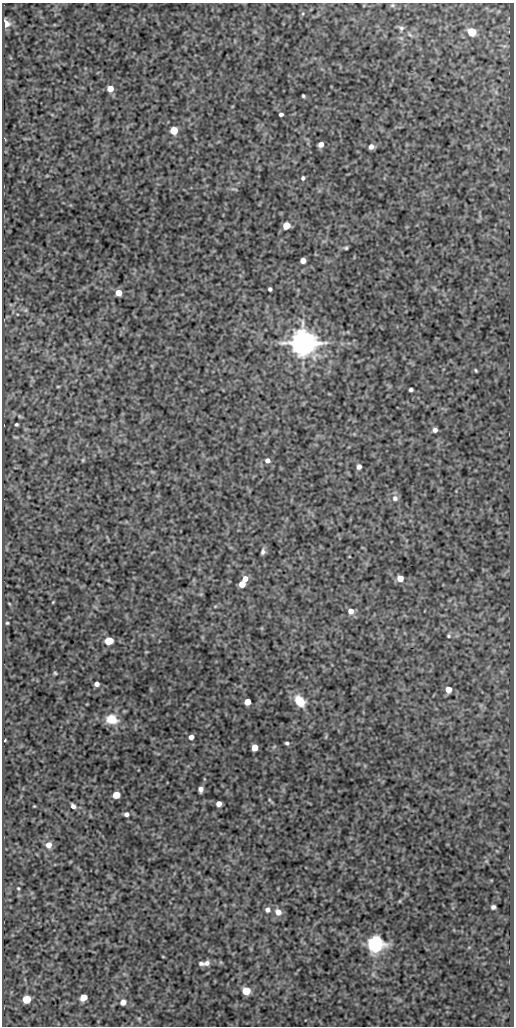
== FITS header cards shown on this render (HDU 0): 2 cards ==
NAXIS1  =                  512
NAXIS2  =                 1024

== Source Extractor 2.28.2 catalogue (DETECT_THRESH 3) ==
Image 512 x 1024 px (HDU 0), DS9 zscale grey, 1 PNG px = 1 image px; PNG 516 x 1028 px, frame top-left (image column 1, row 1024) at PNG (2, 3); no overlay
Background 343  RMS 0.83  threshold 2.5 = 3 sigma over >= 5 px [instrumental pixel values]
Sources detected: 69; all 69 listed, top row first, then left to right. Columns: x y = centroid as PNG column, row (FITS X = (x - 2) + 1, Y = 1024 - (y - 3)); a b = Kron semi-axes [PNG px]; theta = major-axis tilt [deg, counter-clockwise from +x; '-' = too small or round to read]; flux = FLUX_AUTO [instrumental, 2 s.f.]
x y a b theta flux
392 5 5 5 - 74
5 23 6 4 -78 990
401 28 7 6 - 130
472 32 5 5 - 2200
110 89 5 5 - 680
303 96 4 3 - 83
281 114 4 4 - 150
174 130 5 5 - 1700
321 144 5 4 - 310
371 147 5 5 - 240
303 178 4 4 - 140
234 189 12 3 -7 71
286 226 5 5 - 1400
346 248 4 3 - 79
303 260 5 4 - 680
270 289 4 4 - 120
118 293 5 5 - 670
26 310 6 4 71 71
303 343 8 8 - 92000
476 370 4 3 - 68
58 386 5 3 - 47
411 390 4 3 - 140
16 424 3 3 - 87
435 430 5 5 - 210
83 460 5 4 - 61
267 460 6 5 - 250
359 467 5 4 - 240
395 498 8 8 - 250
263 552 7 5 80 160
400 578 5 5 - 630
245 579 6 5 - 440
242 584 5 5 - 650
53 602 4 3 - 43
9 603 5 3 - 41
351 611 6 6 - 400
7 623 3 3 - 60
448 636 5 4 - 74
109 641 5 5 - 2000
55 673 4 4 - 68
97 684 4 4 - 250
448 689 5 5 - 630
300 701 12 8 -53 1200
247 702 5 5 - 700
112 719 13 10 -10 1000
191 737 4 4 - 280
5 740 3 3 - 56
287 743 4 3 - 100
255 747 5 5 - 860
201 789 5 4 - 290
116 795 5 5 - 1200
270 800 6 4 -70 64
219 804 5 5 - 390
34 806 3 2 - 40
73 806 6 4 -49 210
126 814 5 5 - 220
49 845 6 6 - 440
18 888 3 3 - 51
400 901 5 3 - 47
493 907 4 4 - 150
267 910 6 6 - 220
278 912 9 8 - 400
375 944 6 6 - 24000
163 957 5 3 - 43
201 963 8 5 -11 150
207 963 8 7 - 260
246 991 5 5 - 2000
83 997 6 5 - 730
26 999 5 5 - 2200
123 1002 5 5 - 380